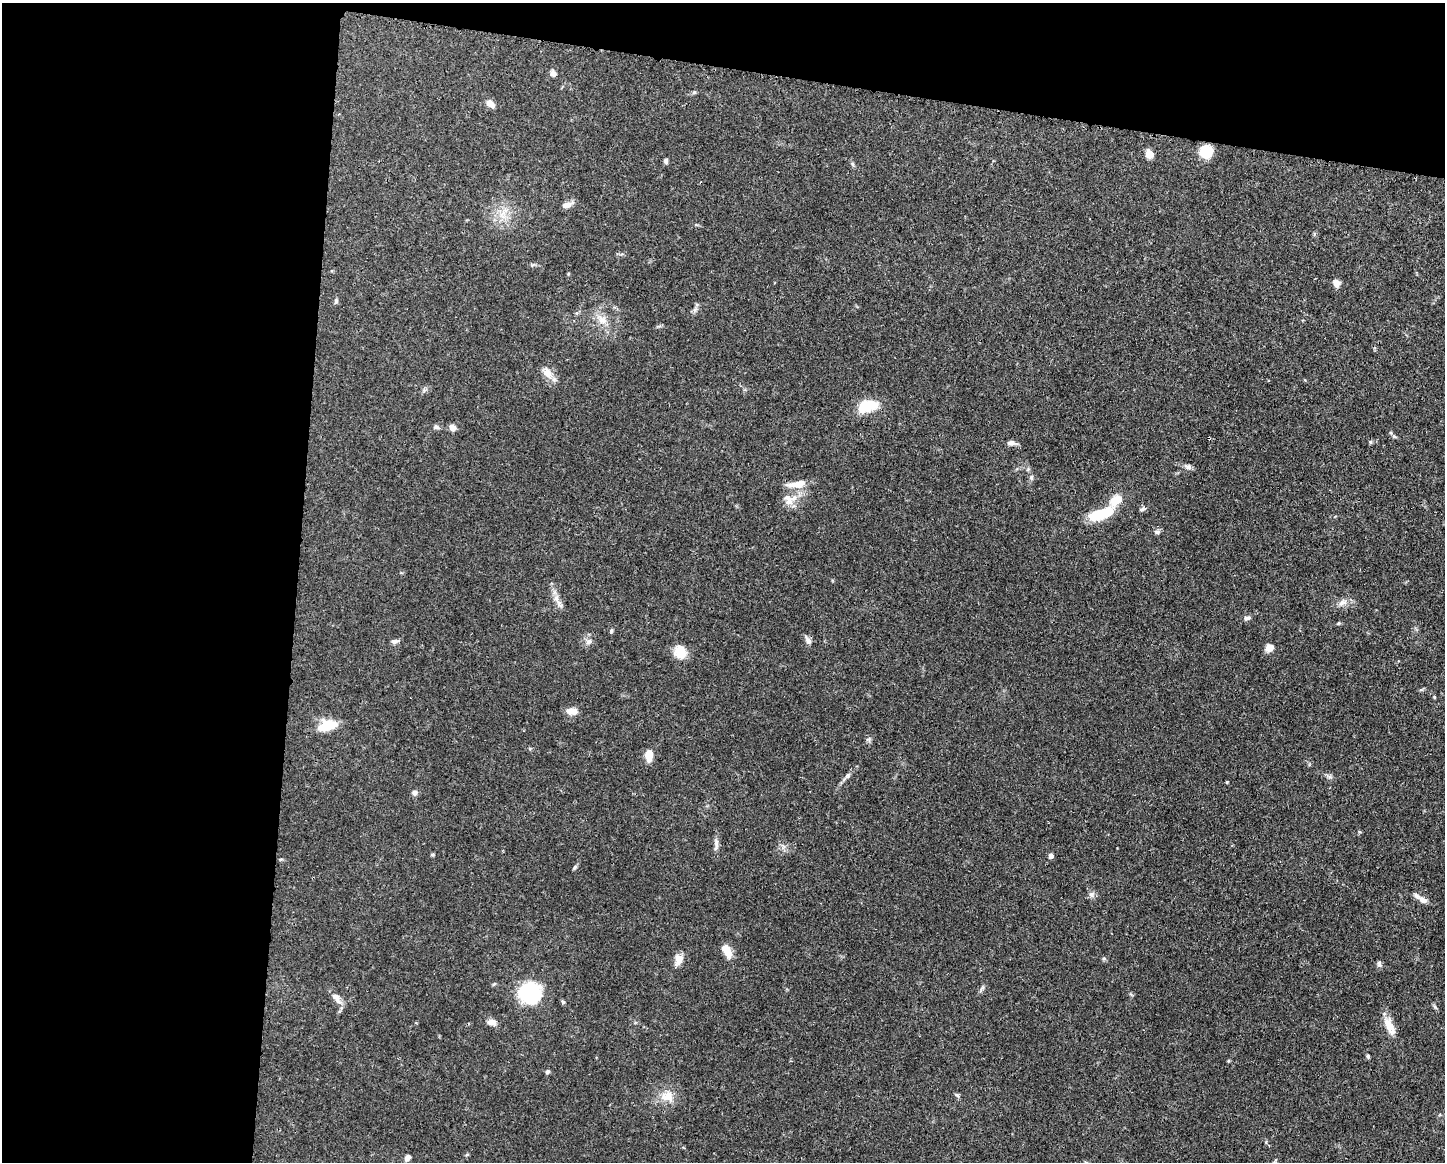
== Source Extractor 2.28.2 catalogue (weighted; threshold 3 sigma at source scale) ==
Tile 1 of 3 x 4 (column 1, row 1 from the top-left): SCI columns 114-1556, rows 3486-4645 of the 4668 x 4652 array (HDU 1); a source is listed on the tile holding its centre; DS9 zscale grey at full resolution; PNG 1447 x 1164 px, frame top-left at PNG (2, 3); no overlay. Shown black and unused: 26% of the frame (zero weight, under 3 of 4 exposures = <1% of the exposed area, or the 3 px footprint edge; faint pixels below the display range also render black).
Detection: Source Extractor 2.28.2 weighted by HDU 2 'WHT'; one run over the whole footprint, this tile lists its part. Background 0.0443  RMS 0.0029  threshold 0.0129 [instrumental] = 3 sigma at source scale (4.5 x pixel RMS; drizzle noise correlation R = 1.50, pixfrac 1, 0.05/0.05 arcsec/px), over >= 5 px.
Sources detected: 66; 1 inside a brighter object's white glare — not listed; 2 inside a brighter listed object's ellipse — not listed separately; the other 63 listed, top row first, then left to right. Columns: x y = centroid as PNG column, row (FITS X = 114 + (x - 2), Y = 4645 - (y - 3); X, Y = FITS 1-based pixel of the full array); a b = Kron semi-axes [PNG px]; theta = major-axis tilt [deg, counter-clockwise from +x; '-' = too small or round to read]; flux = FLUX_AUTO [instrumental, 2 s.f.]
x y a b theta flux
553 73 7 6 - 1.2
490 103 9 6 -41 2.2
1205 151 11 10 - 8.9
1149 154 10 8 -60 2.4
666 161 7 5 -89 0.59
566 205 13 6 15 1.8
1336 283 8 6 -73 2.1
336 301 8 5 80 0.52
603 320 11 9 -1 2.3
547 373 17 10 -61 2.8
868 406 24 13 12 7.7
436 427 9 5 -8 0.69
453 428 6 6 - 1.7
1394 436 5 5 - 0.42
1209 438 3 3 - 0.42
1370 442 6 4 72 0.35
1011 443 9 6 3 1.2
1188 467 11 5 -16 0.94
1031 477 7 5 90 0.65
797 484 22 8 9 3.7
788 500 17 12 -70 2.9
1115 501 20 12 45 4.4
1142 509 8 4 13 0.62
1097 515 24 12 11 7.9
1157 532 7 5 43 0.6
558 601 25 6 -58 2.1
1342 602 13 6 27 1.6
1249 618 8 5 3 0.67
1339 623 5 4 - 0.31
611 630 6 4 -80 0.4
808 640 10 7 -61 1.1
394 641 9 6 2 0.86
589 642 8 7 - 1.1
1270 648 9 7 24 2.1
680 652 16 13 -72 4.5
1434 697 4 4 - 0.27
572 711 14 8 -1 2
327 726 22 10 16 6.5
649 755 13 7 89 3.3
848 775 7 5 48 0.61
1227 782 4 3 - 0.24
415 792 6 6 - 1
716 844 19 5 87 1.4
432 855 5 3 - 0.33
1051 856 5 5 - 1
281 859 6 3 18 0.31
575 867 7 4 45 0.46
1091 894 8 7 - 0.94
1423 900 13 7 -29 1.7
727 951 14 7 -64 4.3
679 959 15 10 75 2.2
1379 963 8 6 -85 0.7
982 989 14 3 55 0.61
530 993 18 18 - 22
336 998 18 8 -55 2.1
563 1002 5 5 - 0.41
492 1022 12 7 -4 1.6
1389 1026 25 10 -64 3.8
1368 1056 5 4 - 0.37
547 1072 6 5 - 0.51
957 1095 7 4 -44 0.48
667 1096 19 16 -1 4.3
407 1158 7 5 57 1.2
Overlapping masked pixels (flux is a lower limit): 1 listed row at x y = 1209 438
Unlisted compact peaks at least as high as the median listed source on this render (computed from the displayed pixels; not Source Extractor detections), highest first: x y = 1435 1007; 1330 777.